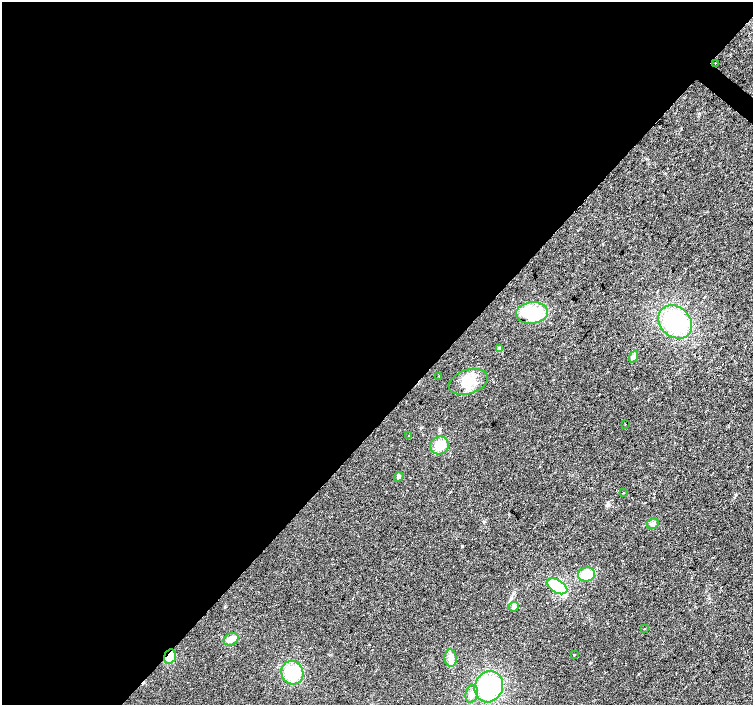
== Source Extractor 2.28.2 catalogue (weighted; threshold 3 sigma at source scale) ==
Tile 5 of 4 x 4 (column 1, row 2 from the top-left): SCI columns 5-1506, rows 3048-4453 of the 6013 x 6028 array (HDU 1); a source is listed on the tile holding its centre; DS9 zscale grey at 2 x 2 block average (1 PNG px = mean of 2 x 2 image px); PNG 755 x 707 px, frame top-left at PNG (2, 2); each listed source drawn as its Kron ellipse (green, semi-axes under 4 px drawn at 4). Shown black and unused: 59% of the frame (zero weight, under 2 of 3 exposures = <1% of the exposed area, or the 3 px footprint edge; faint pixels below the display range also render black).
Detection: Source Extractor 2.28.2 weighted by HDU 2 'WHT'; one run over the whole footprint, this tile lists its part. Background 0.0219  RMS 0.0061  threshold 0.0273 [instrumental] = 3 sigma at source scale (4.5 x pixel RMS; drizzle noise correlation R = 1.50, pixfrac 1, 0.0396/0.0396 arcsec/px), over >= 5 px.
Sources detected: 25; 1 inside a brighter object's white glare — neither listed nor drawn; the other 24 listed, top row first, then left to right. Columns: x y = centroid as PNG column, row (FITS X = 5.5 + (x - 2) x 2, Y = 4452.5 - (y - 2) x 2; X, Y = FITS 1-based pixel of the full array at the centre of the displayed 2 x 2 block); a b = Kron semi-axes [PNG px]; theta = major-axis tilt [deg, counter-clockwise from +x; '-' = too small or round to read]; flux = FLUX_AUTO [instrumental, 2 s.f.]
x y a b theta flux
715 63 2 2 - 3.5
532 313 16 10 5 66
675 322 18 15 -43 130
500 349 4 3 - 1.5
634 356 6 3 69 3.1
439 376 2 2 - 2.4
468 382 20 12 18 31
625 424 2 2 - 13
408 436 2 2 - 1.9
440 445 9 9 - 19
399 477 5 4 - 2.9
623 493 2 2 - 1.4
653 524 6 5 - 3.6
586 574 8 7 - 31
557 586 11 6 -31 61
514 607 5 5 - 3
644 629 2 2 - 0.87
231 639 8 6 27 6.4
574 655 2 2 - 2.8
170 656 7 5 75 22
451 658 8 6 -85 9.5
292 673 12 11 - 48
489 687 16 14 65 130
472 694 9 6 75 7.1
Overlapping masked pixels (flux is a lower limit): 1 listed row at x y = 170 656
Diffuse or blended objects may show on this block-average render without a row.